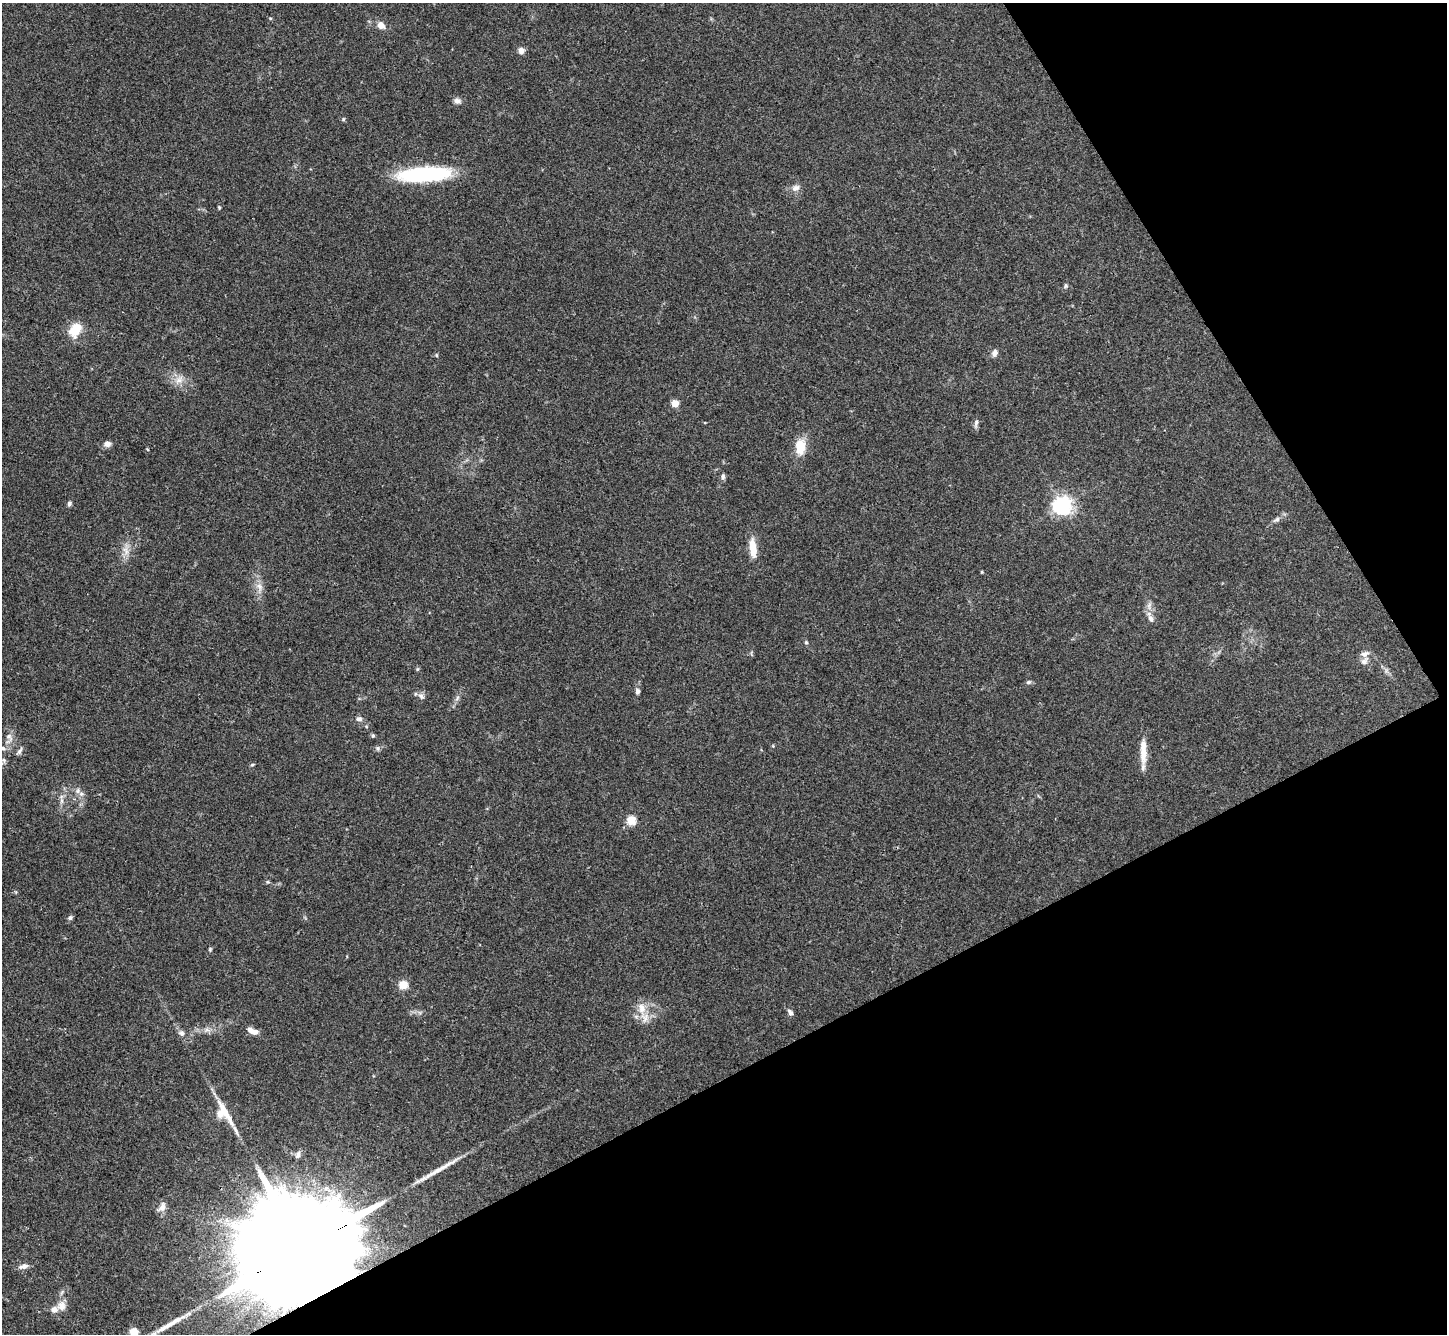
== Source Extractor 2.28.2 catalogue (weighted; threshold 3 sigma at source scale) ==
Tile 12 of 4 x 4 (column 4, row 3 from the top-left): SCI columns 4339-5783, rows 1487-2818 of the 5785 x 5776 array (HDU 1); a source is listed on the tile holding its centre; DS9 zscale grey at full resolution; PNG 1449 x 1336 px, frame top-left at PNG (2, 3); no overlay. Shown black and unused: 28% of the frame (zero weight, under 3 of 4 exposures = <1% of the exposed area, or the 3 px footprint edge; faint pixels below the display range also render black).
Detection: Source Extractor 2.28.2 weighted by HDU 2 'WHT'; one run over the whole footprint, this tile lists its part. Background 0.0707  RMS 0.0055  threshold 0.0248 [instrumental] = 3 sigma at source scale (4.5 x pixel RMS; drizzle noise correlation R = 1.50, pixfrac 1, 0.05/0.05 arcsec/px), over >= 5 px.
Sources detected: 67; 2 long thin detections or spike segments (spike, bleed or trail) — not listed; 4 inside a brighter listed object's ellipse — not listed separately; the other 61 listed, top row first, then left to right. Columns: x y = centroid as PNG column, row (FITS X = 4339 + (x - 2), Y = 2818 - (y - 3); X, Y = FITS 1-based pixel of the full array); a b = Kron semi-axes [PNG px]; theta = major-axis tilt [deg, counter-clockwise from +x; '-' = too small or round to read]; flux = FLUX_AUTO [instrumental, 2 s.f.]
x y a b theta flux
270 18 5 4 - 0.56
381 25 10 8 -51 3.9
521 51 8 7 - 2.5
457 101 9 7 -18 2.2
343 119 6 5 - 0.69
424 174 48 13 4 64
796 188 11 8 18 3
219 207 6 4 -78 0.6
1066 286 6 5 - 0.93
75 330 15 11 61 12
994 353 9 6 73 2.4
436 355 5 4 - 0.65
179 380 14 9 45 4.4
675 403 5 5 - 15
976 423 13 5 80 1.6
107 444 9 7 -1 2.4
800 447 20 12 89 10
723 477 8 5 85 1.4
69 504 6 5 - 1.3
1062 505 6 6 - 250
1276 519 11 5 25 1.8
753 548 24 8 -84 8.5
126 550 13 7 -67 3.7
982 572 4 3 - 0.5
259 587 13 9 -74 4
1151 618 11 7 -67 2.7
806 642 5 5 - 0.67
1365 654 11 8 18 2.7
417 669 6 4 88 0.67
1029 682 7 5 16 1.1
637 691 7 5 -84 1.8
421 696 10 7 -45 2.1
457 698 8 4 54 1.3
359 719 9 7 2 1.8
373 735 6 4 -89 0.79
9 737 13 8 -57 3.1
3 748 8 5 -26 1.2
378 748 7 5 -47 1.2
20 751 10 5 56 1.5
1143 753 24 10 -90 8
252 764 6 3 9 0.65
81 794 8 6 -20 2
62 801 9 4 -90 1.7
631 820 5 5 - 26
268 882 5 4 - 0.66
70 918 6 5 - 1.2
210 949 6 5 - 0.72
403 985 5 5 - 24
642 1008 17 10 -75 7.3
790 1012 9 6 -57 1.6
207 1030 7 4 -18 1.5
252 1031 13 6 -21 4.2
181 1033 7 7 - 1.7
223 1109 51 7 -60 11
298 1155 9 6 68 1.8
326 1188 8 6 14 2.8
162 1207 11 8 66 3.5
301 1248 61 20 28 41000
23 1266 13 6 14 2.8
61 1306 13 11 65 4.8
134 1332 11 11 - 5
Overlapping masked pixels (flux is a lower limit): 1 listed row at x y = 301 1248
Isophote crosses this tile's border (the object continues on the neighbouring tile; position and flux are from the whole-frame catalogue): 3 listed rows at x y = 3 748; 301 1248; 134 1332